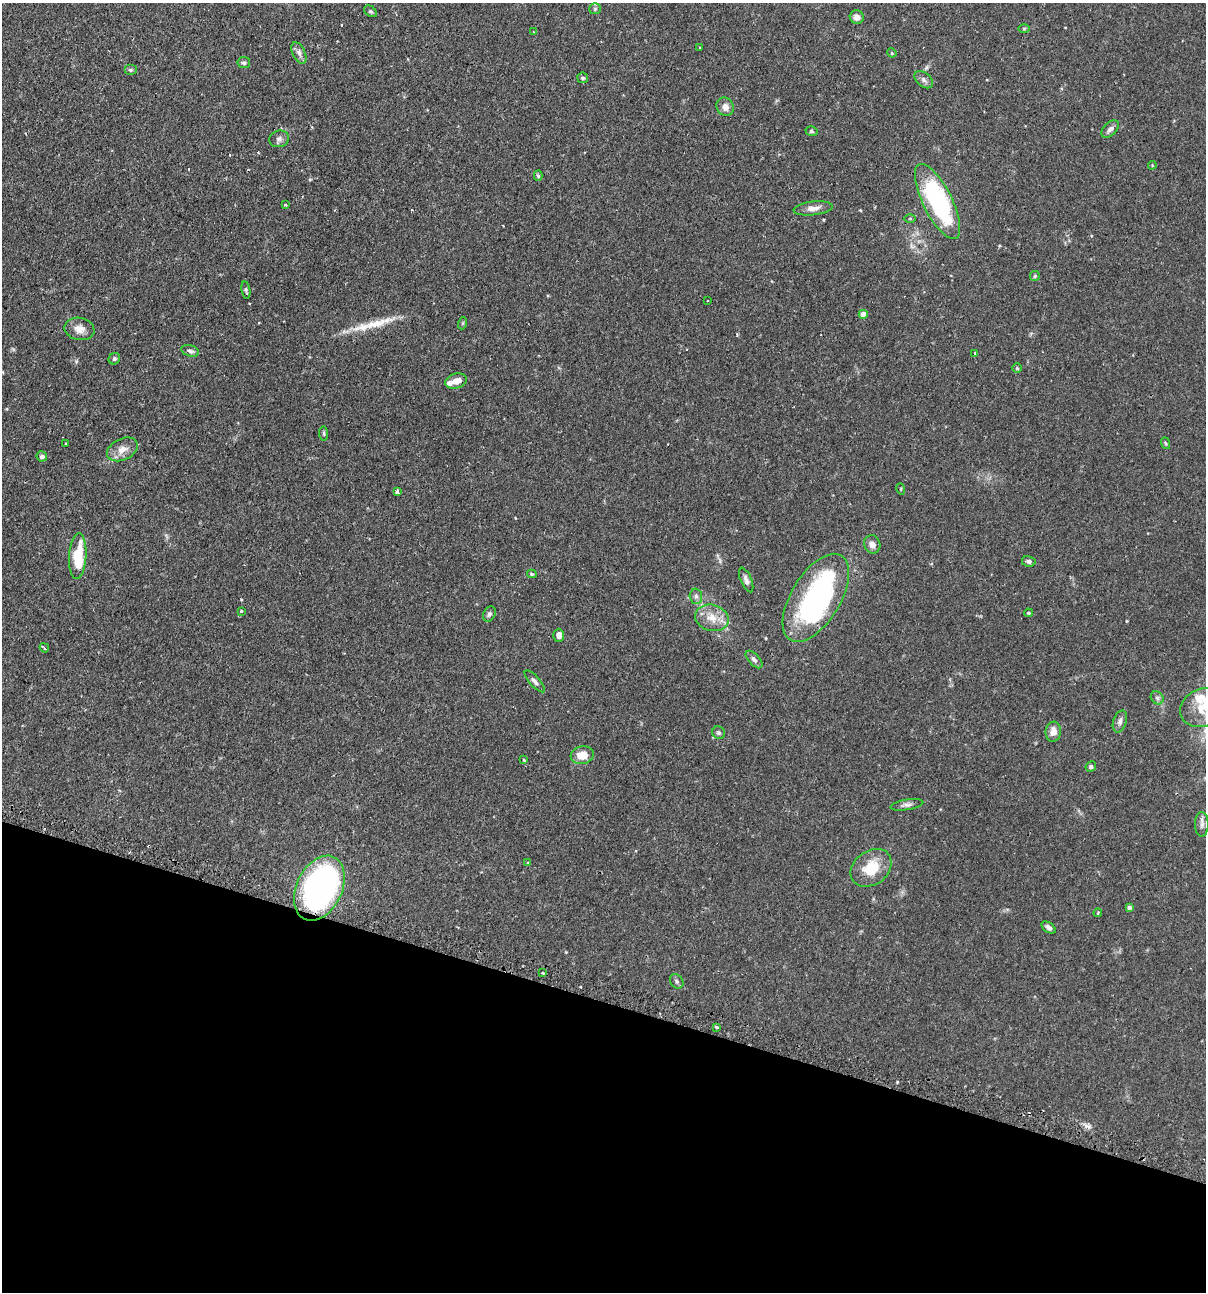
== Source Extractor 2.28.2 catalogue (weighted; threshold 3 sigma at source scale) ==
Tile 15 of 4 x 4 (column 3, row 4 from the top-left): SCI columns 2562-3765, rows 35-1324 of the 5247 x 5227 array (HDU 1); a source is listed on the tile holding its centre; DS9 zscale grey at full resolution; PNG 1208 x 1294 px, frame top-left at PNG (2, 3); each listed source drawn as its Kron ellipse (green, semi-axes under 4 px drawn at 4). Shown black and unused: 23% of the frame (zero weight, under 2 of 3 exposures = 4% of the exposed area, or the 3 px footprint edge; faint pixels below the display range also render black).
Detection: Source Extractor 2.28.2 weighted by HDU 2 'WHT'; one run over the whole footprint, this tile lists its part. Background 0.115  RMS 0.0055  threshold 0.0248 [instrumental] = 3 sigma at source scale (4.5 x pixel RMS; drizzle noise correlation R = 1.50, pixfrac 1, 0.05/0.05 arcsec/px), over >= 5 px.
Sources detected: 84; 3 inside a brighter object's white glare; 4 cosmic-ray / hot-pixel residue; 1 long thin detection or spike segment (spike, bleed or trail) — neither listed nor drawn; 2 inside a brighter listed object's ellipse — not listed separately; the other 74 listed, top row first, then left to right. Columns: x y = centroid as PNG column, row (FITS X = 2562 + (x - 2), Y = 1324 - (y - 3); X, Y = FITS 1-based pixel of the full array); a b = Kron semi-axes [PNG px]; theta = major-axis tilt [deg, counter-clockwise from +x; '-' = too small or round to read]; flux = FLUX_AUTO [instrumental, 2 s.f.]
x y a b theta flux
595 9 6 5 - 0.88
370 11 7 5 -36 0.82
857 17 7 6 - 2.9
1024 28 6 4 1 0.59
533 31 3 2 - 0.34
700 48 2 2 - 0.55
299 53 11 6 -63 2.2
892 53 5 4 - 0.51
244 63 6 5 - 1.1
130 70 6 5 - 0.9
583 78 5 5 - 1
924 80 10 7 -40 2
725 107 9 8 - 3.3
1110 129 10 6 45 1.9
811 131 6 4 -16 0.93
279 139 10 8 16 2
1152 165 4 4 - 0.47
538 176 5 4 - 1.3
938 201 41 14 -63 74
285 205 3 3 - 1.1
813 208 19 7 7 3.8
910 218 5 3 - 0.53
1035 276 5 5 - 0.67
246 290 9 4 -81 0.82
707 300 3 2 - 0.67
863 314 4 4 - 6.2
463 323 6 4 71 0.62
79 329 15 11 -11 4.7
190 351 9 5 -16 1.6
975 353 4 3 - 0.42
114 359 6 5 - 0.98
1017 368 5 5 - 0.7
456 381 11 7 15 4.5
324 434 7 4 -83 0.8
1165 443 6 3 -70 0.7
66 444 3 3 - 0.95
122 449 16 10 26 5.2
42 456 5 5 - 1.8
901 489 5 3 - 0.51
397 492 4 3 - 19
872 544 9 8 - 2.9
78 556 23 8 87 21
1029 561 7 5 -13 1.4
532 574 5 3 - 0.78
746 580 13 5 -67 2
696 596 7 6 - 1.5
816 598 49 24 59 97
241 611 3 3 - 0.57
1028 613 4 4 - 0.71
489 614 8 6 62 1.4
712 618 17 13 -14 7.8
559 635 6 5 - 2.7
44 648 5 2 - 0.72
754 659 11 5 -47 1.9
535 681 14 5 -48 1.8
1157 698 7 5 -46 1.3
1203 708 24 18 22 14
1120 721 11 6 72 2.1
1053 732 10 7 83 3.9
719 733 7 6 - 1.1
582 755 11 9 9 7.8
524 760 3 3 - 0.79
1091 767 5 5 - 0.99
907 805 16 5 9 2.1
1202 824 12 7 89 2.4
528 863 4 4 - 0.51
871 868 22 17 37 15
319 888 34 22 65 210
1129 907 4 4 - 1.6
1098 913 4 3 - 0.59
1049 927 8 5 -36 1.7
543 973 3 3 - 0.75
677 981 8 6 -52 1.2
716 1027 3 2 - 1.1
Isophote crosses this tile's border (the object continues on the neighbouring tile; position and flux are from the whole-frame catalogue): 1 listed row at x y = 1203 708